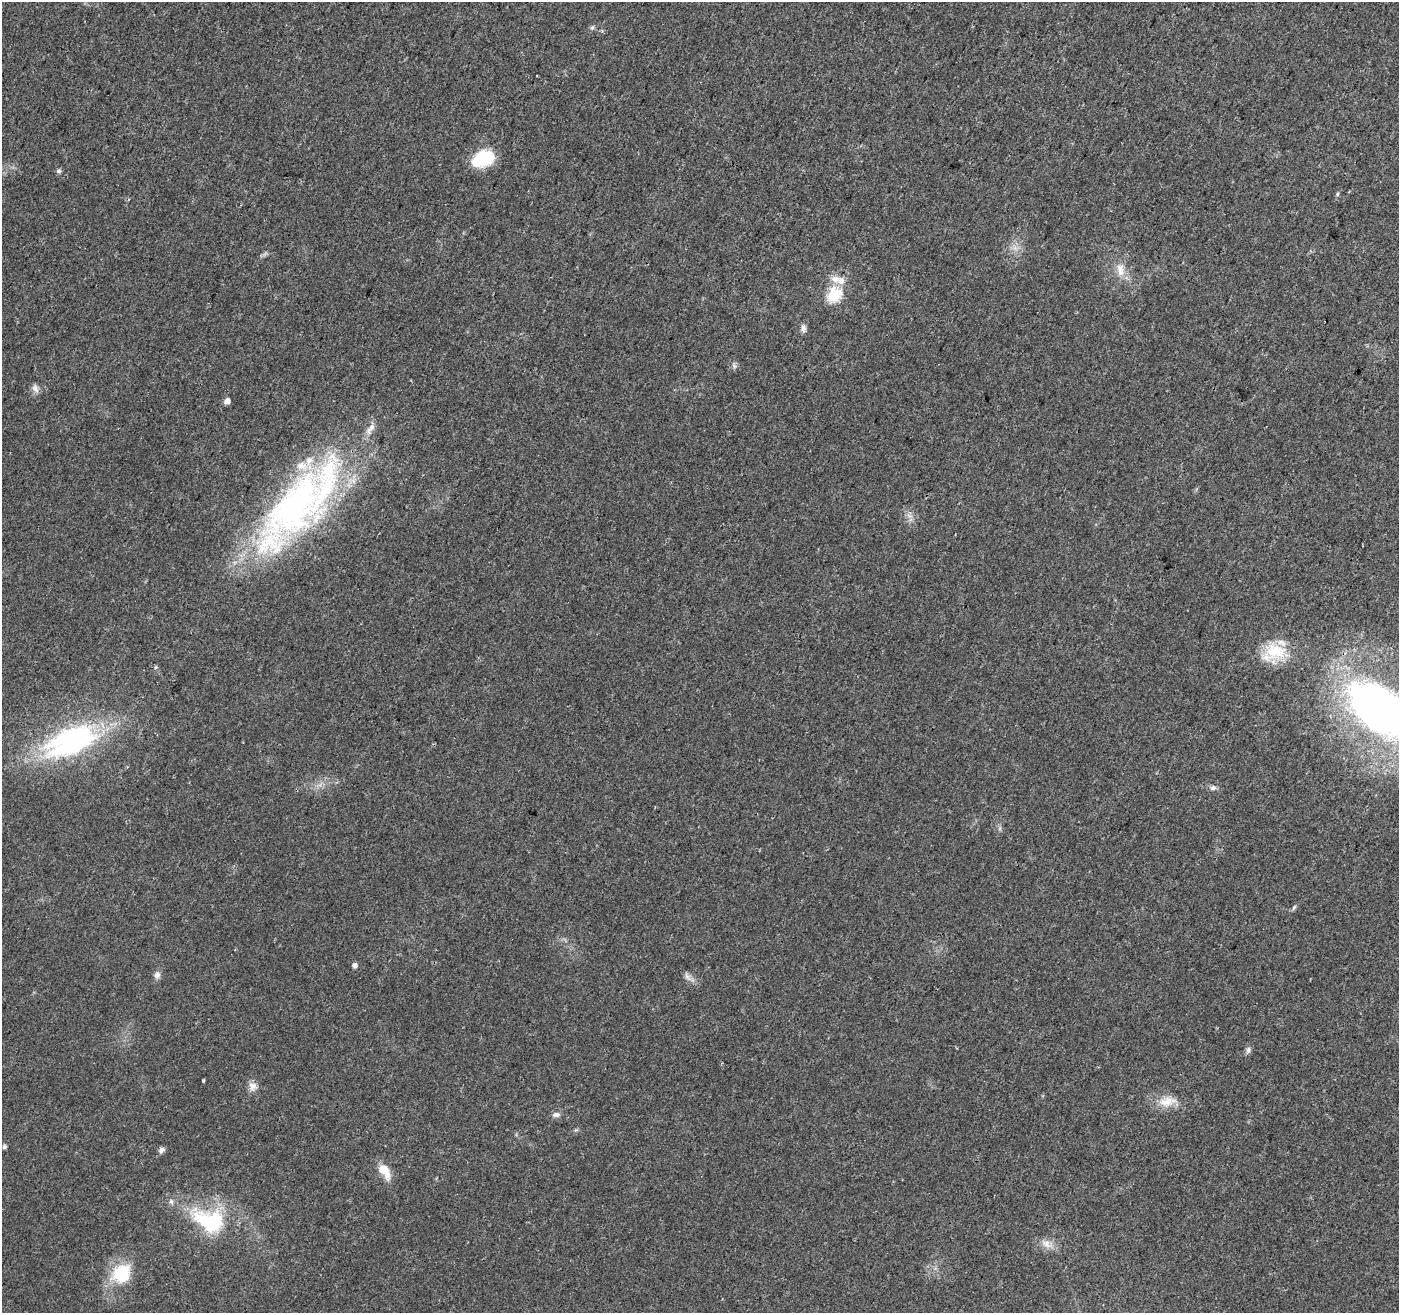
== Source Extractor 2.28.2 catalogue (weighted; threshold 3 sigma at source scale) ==
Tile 10 of 4 x 4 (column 2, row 3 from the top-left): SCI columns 1400-2796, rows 1524-2834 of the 5603 x 5731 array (HDU 1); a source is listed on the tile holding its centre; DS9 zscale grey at full resolution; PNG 1401 x 1315 px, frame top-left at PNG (2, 2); no overlay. Shown black and unused: <1% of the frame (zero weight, under 3 of 4 exposures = <1% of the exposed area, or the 3 px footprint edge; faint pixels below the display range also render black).
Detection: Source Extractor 2.28.2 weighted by HDU 2 'WHT'; one run over the whole footprint, this tile lists its part. Background 0.0184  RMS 0.0034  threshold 0.0153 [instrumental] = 3 sigma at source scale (4.5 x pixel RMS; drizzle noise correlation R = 1.50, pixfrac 1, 0.0396/0.0396 arcsec/px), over >= 5 px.
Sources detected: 39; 1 inside a brighter object's white glare — not listed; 4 inside a brighter listed object's ellipse — not listed separately; the other 34 listed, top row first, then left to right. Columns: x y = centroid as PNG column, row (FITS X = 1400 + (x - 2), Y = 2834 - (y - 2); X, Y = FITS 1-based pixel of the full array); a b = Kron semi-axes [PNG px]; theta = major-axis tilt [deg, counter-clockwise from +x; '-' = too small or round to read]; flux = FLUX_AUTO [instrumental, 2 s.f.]
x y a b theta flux
592 28 7 4 1 0.59
483 159 24 16 24 13
59 171 6 6 - 0.78
1337 194 6 4 88 0.46
1120 270 19 10 -82 4.2
835 279 15 10 -6 3.5
834 295 7 6 - 46
803 328 11 7 -83 1.3
734 366 8 4 -54 0.68
35 388 12 7 -58 1.5
227 401 6 5 - 1.8
295 506 119 49 50 140
909 516 7 4 -20 0.97
1276 651 35 23 -10 14
156 667 5 5 - 0.5
1381 711 75 38 -36 190
73 745 83 20 22 47
1213 788 9 7 12 1.1
1294 907 8 4 55 0.64
355 965 5 5 - 1.5
157 975 9 8 - 1.5
687 977 16 6 -60 1.6
1248 1050 9 6 80 1.1
203 1080 4 3 - 0.4
252 1086 13 10 -63 2.3
1167 1101 28 13 8 5.8
556 1115 11 6 -3 1.3
4 1147 4 4 - 0.93
161 1150 8 6 47 1.2
384 1170 18 9 -57 6.2
171 1201 7 6 - 0.88
211 1221 44 28 -14 30
1047 1244 18 9 -27 3.1
121 1274 27 22 52 15
Isophote crosses this tile's border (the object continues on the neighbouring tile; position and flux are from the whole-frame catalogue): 1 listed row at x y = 1381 711